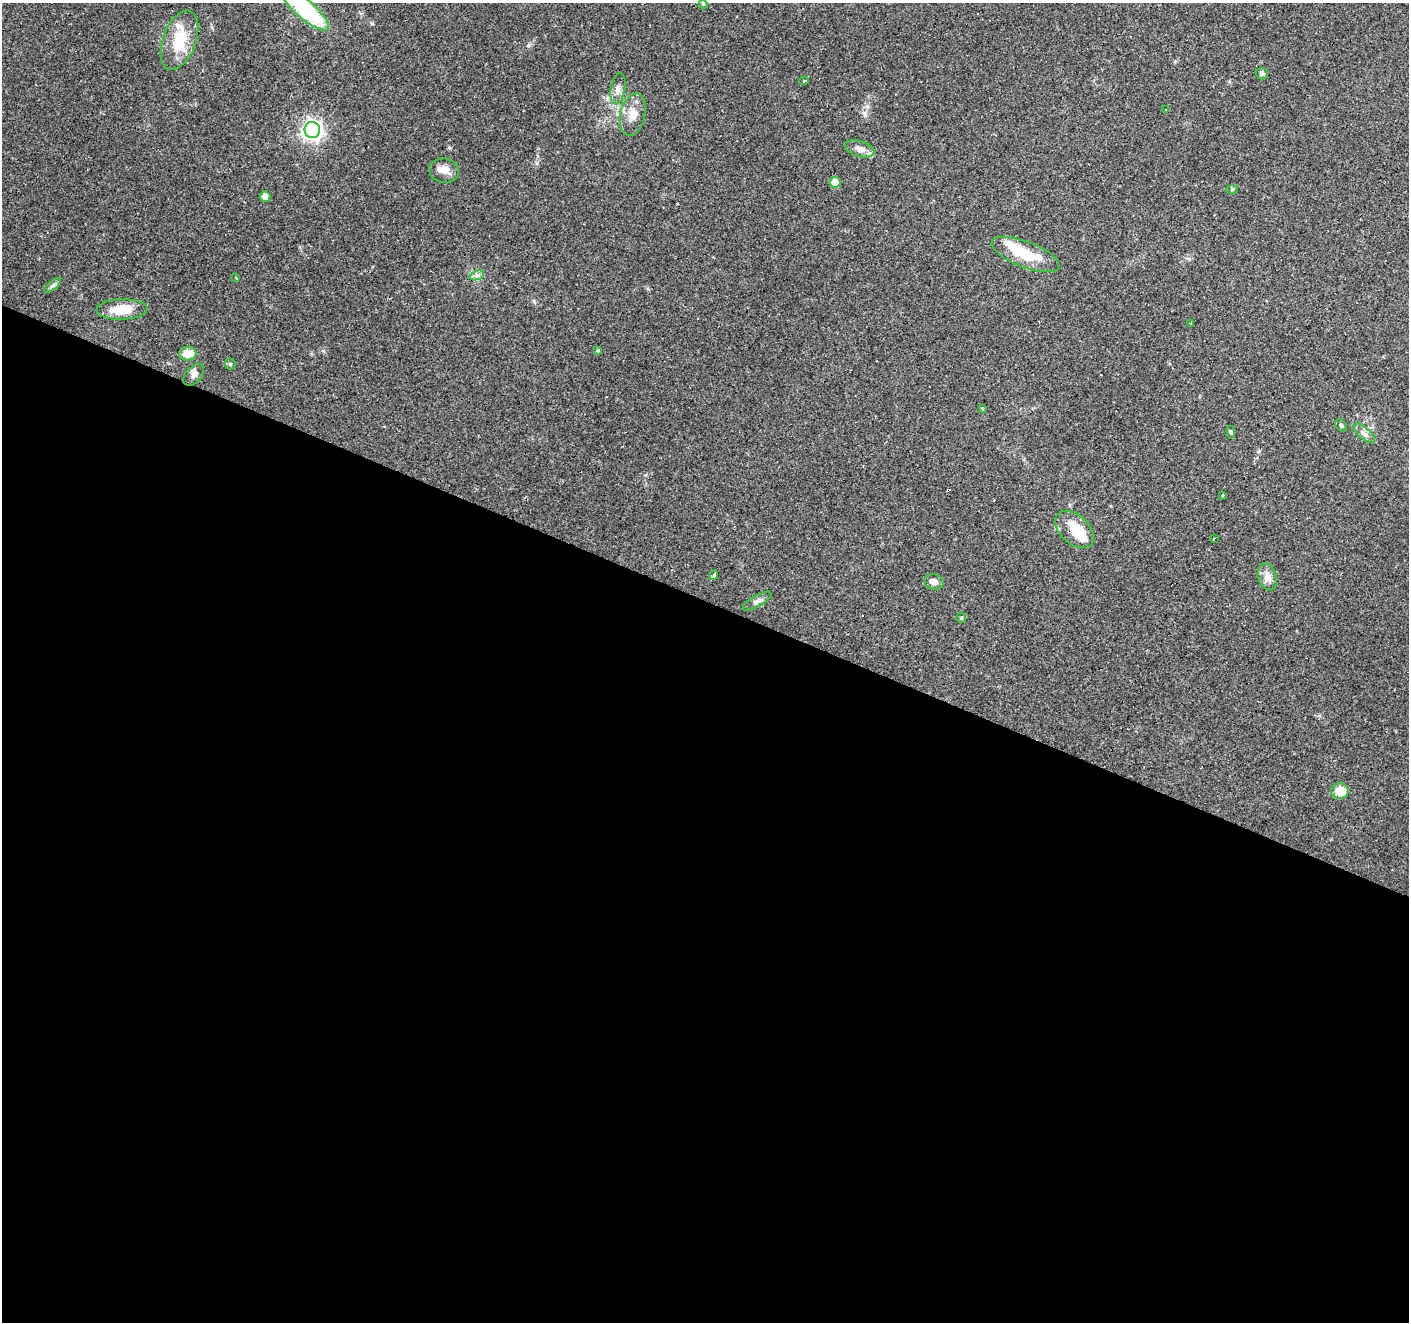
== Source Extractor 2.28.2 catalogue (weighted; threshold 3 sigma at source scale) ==
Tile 14 of 4 x 4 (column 2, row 4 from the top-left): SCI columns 1407-2813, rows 204-1523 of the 5631 x 5751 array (HDU 1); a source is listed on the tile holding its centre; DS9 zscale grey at full resolution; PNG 1411 x 1324 px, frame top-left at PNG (2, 3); each listed source drawn as its Kron ellipse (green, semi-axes under 4 px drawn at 4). Shown black and unused: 55% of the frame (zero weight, under 2 of 3 exposures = <1% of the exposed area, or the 3 px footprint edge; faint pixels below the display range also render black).
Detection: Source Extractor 2.28.2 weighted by HDU 2 'WHT'; one run over the whole footprint, this tile lists its part. Background 0.0879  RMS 0.0051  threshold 0.0228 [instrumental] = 3 sigma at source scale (4.5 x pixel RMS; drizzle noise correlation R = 1.50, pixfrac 1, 0.0396/0.0396 arcsec/px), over >= 5 px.
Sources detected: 46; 2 inside a brighter object's white glare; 5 cosmic-ray / hot-pixel residue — neither listed nor drawn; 2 inside a brighter listed object's ellipse — not listed separately; the other 37 listed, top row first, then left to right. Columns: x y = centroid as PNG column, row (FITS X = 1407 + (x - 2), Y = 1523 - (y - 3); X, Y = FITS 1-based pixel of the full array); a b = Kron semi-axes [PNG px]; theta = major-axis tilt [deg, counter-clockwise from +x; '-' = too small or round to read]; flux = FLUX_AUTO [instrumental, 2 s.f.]
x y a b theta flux
703 4 4 3 - 0.46
305 10 30 9 -41 58
179 40 31 16 70 18
1262 73 6 6 - 1.3
804 81 5 3 - 1.5
618 89 16 7 80 2.9
1166 110 3 3 - 2
633 115 21 12 76 7.1
312 130 8 8 - 220
860 149 15 7 -17 3.6
444 170 15 12 -10 4.5
835 182 5 5 - 7.7
1232 189 6 4 2 0.7
265 196 5 5 - 5.6
1026 254 36 13 -21 18
477 275 7 4 19 1.5
236 278 3 2 - 0.79
53 285 10 4 39 1.3
122 309 25 10 2 12
1191 323 4 3 - 5.1
597 350 3 3 - 1.8
188 354 9 7 5 7.8
230 364 5 5 - 0.82
194 375 13 8 47 2.4
983 409 4 3 - 1.3
1341 425 7 5 -49 0.87
1231 432 6 4 -82 0.86
1364 433 13 5 -41 2.2
1223 496 3 3 - 0.95
1075 530 22 14 -42 14
1214 538 3 3 - 2.6
714 575 5 3 - 3.1
1267 577 14 9 -72 4.3
934 582 10 7 -14 3.1
757 601 16 5 30 2.3
961 618 5 5 - 0.59
1340 791 9 7 5 9.3
Isophote crosses this tile's border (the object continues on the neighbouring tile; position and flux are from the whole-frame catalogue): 1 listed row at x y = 305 10
Unlisted compact peaks at least as high as the median listed source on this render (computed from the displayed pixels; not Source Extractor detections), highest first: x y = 534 301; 865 114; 528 45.